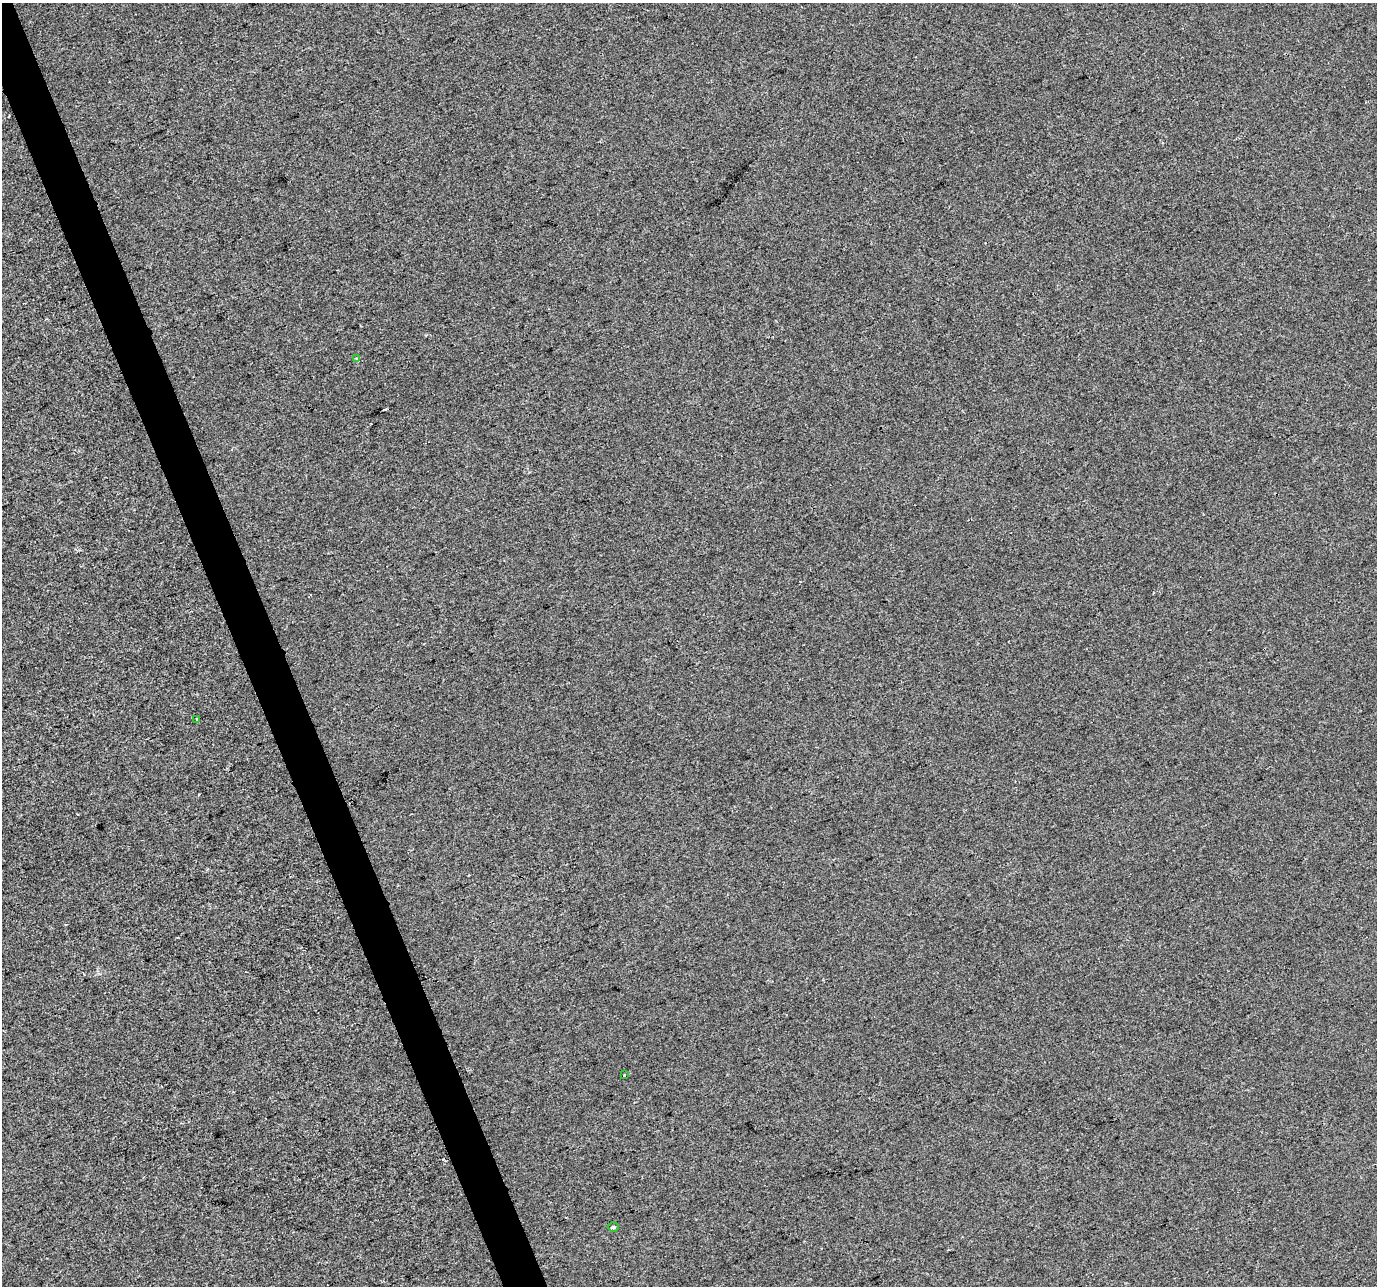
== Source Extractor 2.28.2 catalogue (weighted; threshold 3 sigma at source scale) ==
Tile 11 of 4 x 4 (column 3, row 3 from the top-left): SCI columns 2752-4126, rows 1414-2697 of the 5501 x 5340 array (HDU 1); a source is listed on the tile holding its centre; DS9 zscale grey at full resolution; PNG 1379 x 1288 px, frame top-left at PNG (2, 3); each listed source drawn as its Kron ellipse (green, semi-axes under 4 px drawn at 4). Shown black and unused: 3% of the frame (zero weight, under 2 of 3 exposures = <1% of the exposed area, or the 3 px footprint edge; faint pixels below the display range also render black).
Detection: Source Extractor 2.28.2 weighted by HDU 2 'WHT'; one run over the whole footprint, this tile lists its part. Background -1.26e-04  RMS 0.0056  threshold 0.0253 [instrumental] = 3 sigma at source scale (4.5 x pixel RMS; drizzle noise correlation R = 1.50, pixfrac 1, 0.0396/0.0396 arcsec/px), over >= 5 px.
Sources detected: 5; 1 cosmic-ray / hot-pixel residue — neither listed nor drawn; the other 4 listed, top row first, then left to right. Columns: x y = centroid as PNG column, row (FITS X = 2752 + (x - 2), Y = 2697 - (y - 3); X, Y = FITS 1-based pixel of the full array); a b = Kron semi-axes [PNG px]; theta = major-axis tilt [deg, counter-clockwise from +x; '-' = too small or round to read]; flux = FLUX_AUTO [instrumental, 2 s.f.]
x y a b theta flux
357 359 4 3 - 2.7
197 719 3 3 - 1.9
624 1075 3 3 - 2.2
613 1227 5 4 - 0.82